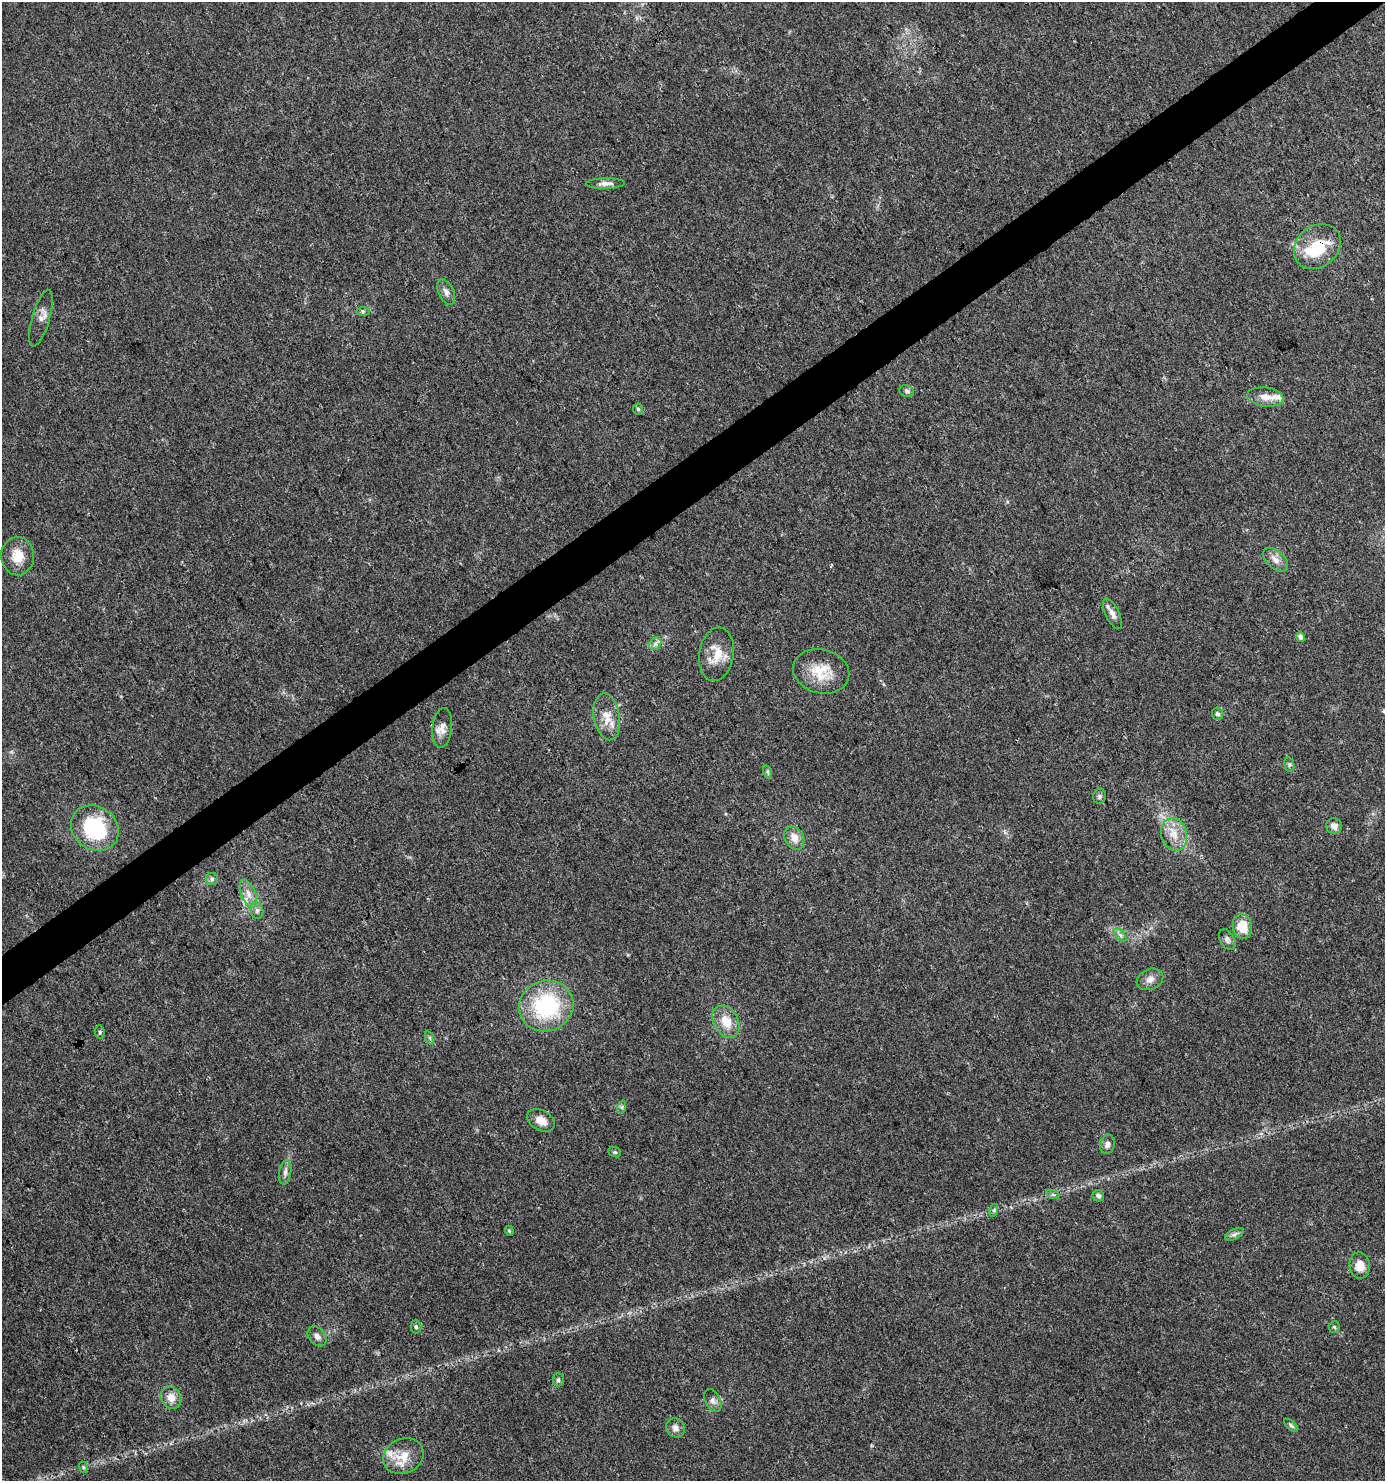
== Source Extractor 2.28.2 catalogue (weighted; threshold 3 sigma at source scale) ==
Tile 10 of 4 x 4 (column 2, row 3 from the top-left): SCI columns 1569-2951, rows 1479-2957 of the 5840 x 5920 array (HDU 1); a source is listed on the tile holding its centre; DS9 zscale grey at full resolution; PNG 1387 x 1483 px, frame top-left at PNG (2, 2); each listed source drawn as its Kron ellipse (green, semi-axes under 4 px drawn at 4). Shown black and unused: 3% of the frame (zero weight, under 3 of 4 exposures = <1% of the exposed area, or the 3 px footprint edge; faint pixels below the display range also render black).
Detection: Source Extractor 2.28.2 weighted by HDU 2 'WHT'; one run over the whole footprint, this tile lists its part. Background 0.0182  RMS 0.0038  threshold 0.0171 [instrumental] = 3 sigma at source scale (4.5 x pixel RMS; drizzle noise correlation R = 1.50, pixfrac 1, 0.0396/0.0396 arcsec/px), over >= 5 px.
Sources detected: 61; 1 inside a brighter object's white glare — neither listed nor drawn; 3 inside a brighter listed object's ellipse — not listed separately; the other 57 listed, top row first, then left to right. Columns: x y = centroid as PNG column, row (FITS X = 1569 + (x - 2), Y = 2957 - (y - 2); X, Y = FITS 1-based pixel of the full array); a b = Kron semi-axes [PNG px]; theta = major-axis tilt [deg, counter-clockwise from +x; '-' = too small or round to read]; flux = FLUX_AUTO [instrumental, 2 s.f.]
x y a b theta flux
605 183 19 5 1 2.1
1317 247 25 20 39 15
446 292 13 7 -65 1.8
363 311 6 4 -1 0.61
41 318 29 8 74 3.2
907 391 7 5 -22 0.94
1265 397 18 9 -8 3.7
638 409 5 5 - 0.72
18 556 19 16 -87 7.1
1275 560 15 8 -41 2.8
1112 614 16 7 -64 2.4
1301 637 5 4 - 1.6
655 644 7 5 45 1.1
716 654 27 17 81 7.6
821 671 28 22 -15 11
1218 714 6 5 - 0.84
607 717 23 13 -80 5.9
442 728 20 10 84 3.4
1289 764 7 5 -78 0.73
768 772 6 4 -71 0.62
1099 796 7 6 - 0.86
1334 826 8 7 - 2.5
95 828 25 21 -37 30
1174 834 16 13 -76 5.7
794 838 12 9 -61 4.1
212 879 6 6 - 0.86
248 894 15 7 -67 2.9
257 911 8 6 -76 1.2
1242 927 12 9 -76 7.8
1120 935 8 4 -53 1
1227 940 11 7 -59 1.3
1150 979 13 10 23 2.6
546 1006 27 25 19 37
726 1022 17 12 -60 6.7
100 1032 7 5 -83 0.61
430 1038 7 4 -71 0.7
622 1107 7 4 72 0.63
541 1120 15 10 -29 4
1108 1144 9 7 73 1.6
615 1152 6 5 - 0.58
285 1172 12 6 81 1.6
1053 1195 6 4 -19 0.64
1098 1196 6 5 - 1.2
994 1210 6 4 72 0.61
509 1231 5 4 - 0.52
1235 1234 10 5 27 1.2
1360 1265 13 10 -82 4.8
416 1327 6 5 - 0.75
1334 1327 6 5 - 0.56
317 1336 11 8 -49 1.7
558 1380 6 5 - 0.83
171 1398 11 10 - 3.7
713 1401 12 7 -63 1.7
1291 1426 8 4 -42 0.78
675 1428 10 9 - 2.2
403 1456 21 17 25 7.7
83 1467 6 3 -72 0.48
Overlapping masked pixels (flux is a lower limit): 1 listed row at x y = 1317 247